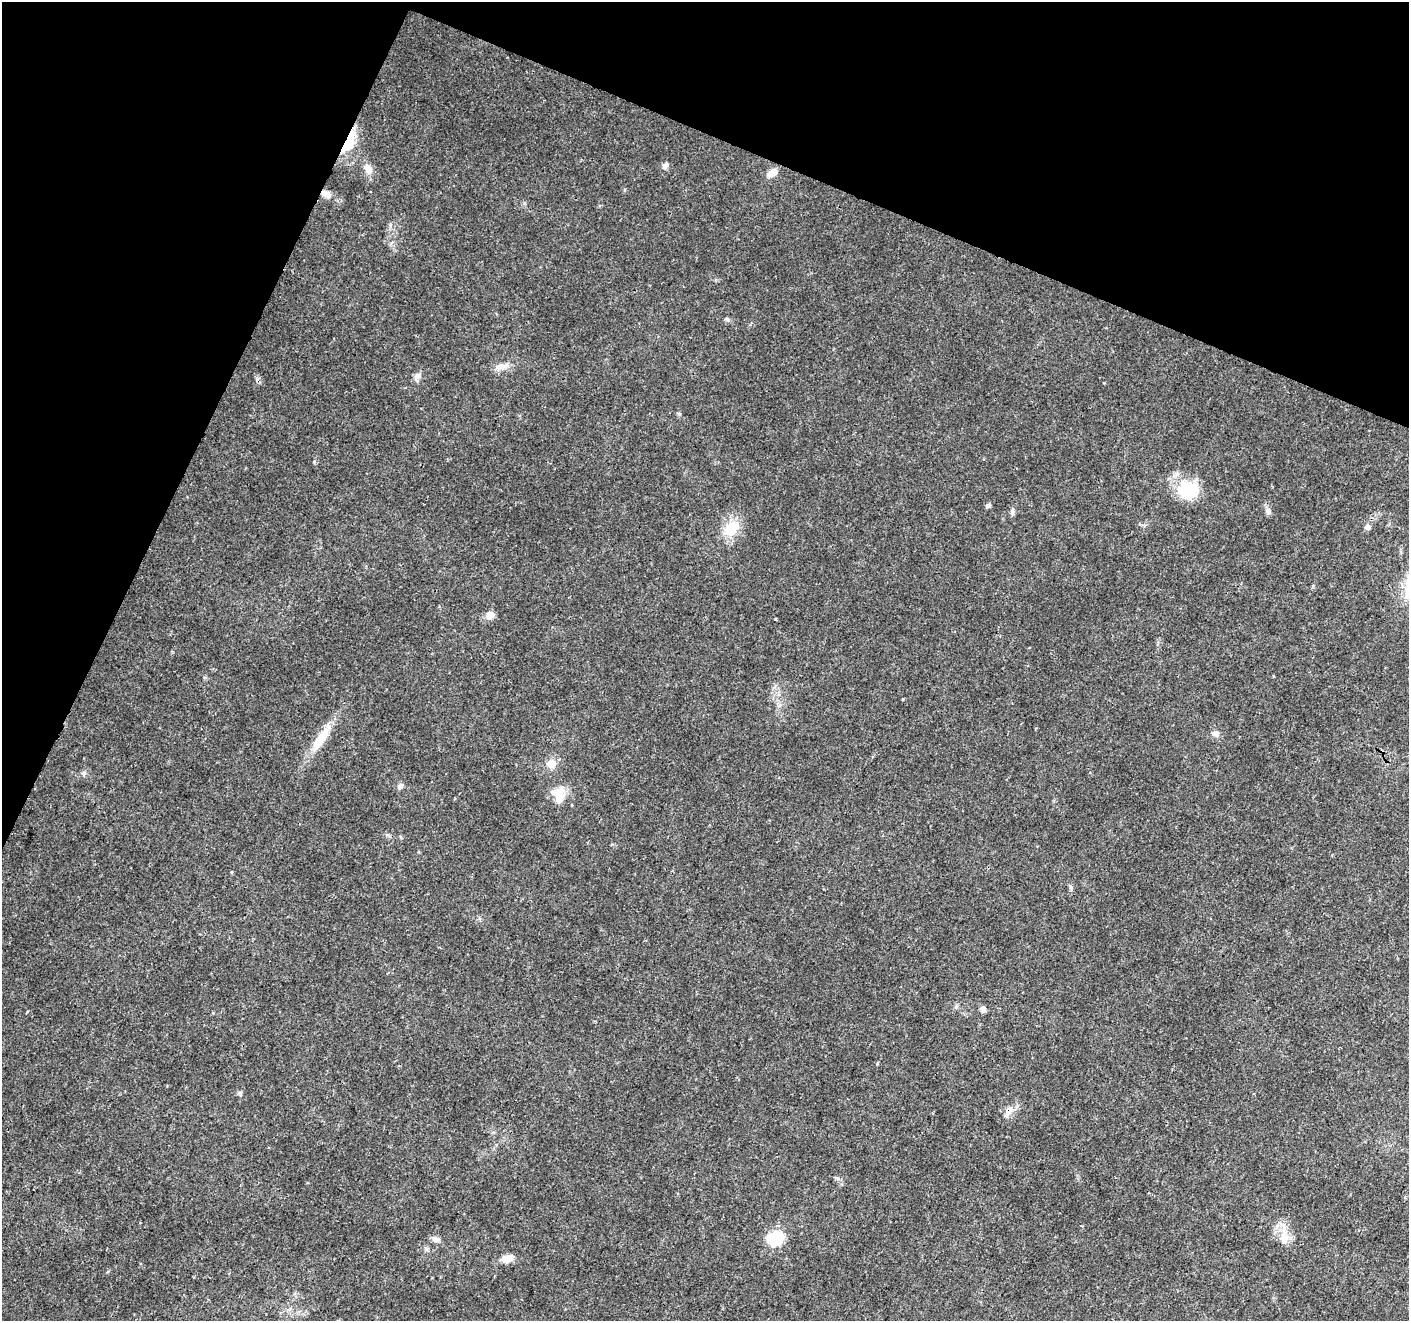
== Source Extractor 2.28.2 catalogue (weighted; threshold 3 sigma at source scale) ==
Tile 2 of 4 x 4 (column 2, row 1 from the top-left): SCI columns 1416-2822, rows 4230-5548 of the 5637 x 5756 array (HDU 1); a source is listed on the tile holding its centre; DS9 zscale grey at full resolution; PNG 1411 x 1323 px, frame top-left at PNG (2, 2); no overlay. Shown black and unused: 21% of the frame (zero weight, under 3 of 4 exposures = <1% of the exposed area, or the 3 px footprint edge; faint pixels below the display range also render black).
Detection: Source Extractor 2.28.2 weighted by HDU 2 'WHT'; one run over the whole footprint, this tile lists its part. Background 0.0285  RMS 0.0024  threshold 0.0107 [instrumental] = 3 sigma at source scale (4.5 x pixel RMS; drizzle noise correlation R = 1.50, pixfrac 1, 0.0396/0.0396 arcsec/px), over >= 5 px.
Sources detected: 30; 1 cosmic-ray / hot-pixel residue — not listed; the other 29 listed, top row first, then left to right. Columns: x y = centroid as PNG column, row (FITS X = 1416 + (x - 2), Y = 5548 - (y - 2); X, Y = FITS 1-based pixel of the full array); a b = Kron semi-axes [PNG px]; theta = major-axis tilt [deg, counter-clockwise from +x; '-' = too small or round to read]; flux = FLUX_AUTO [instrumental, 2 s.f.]
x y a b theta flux
349 142 33 11 64 6.5
665 166 8 7 - 0.87
368 169 14 10 -61 1.9
772 173 14 8 37 1.9
326 194 15 8 -24 1.8
727 319 7 5 -22 0.45
501 367 23 7 11 2.1
417 376 11 8 51 1.1
1188 490 28 23 -14 9.2
988 505 7 5 16 0.55
1268 511 10 6 -38 0.81
1012 512 10 5 86 0.68
1367 527 7 7 - 0.79
731 528 25 16 48 5.9
490 615 10 9 - 1.6
1215 734 11 7 -15 0.95
321 738 41 10 57 6.6
551 764 11 10 - 2.5
84 773 6 6 - 0.52
400 786 9 7 42 0.75
559 796 22 11 84 4.3
231 872 5 3 - 0.22
983 1009 8 7 - 0.91
240 1093 7 6 - 0.49
1009 1110 13 9 67 1.8
775 1238 10 8 24 16
1284 1238 18 11 -72 3.1
435 1239 11 7 -23 1
508 1258 14 8 14 2.5
Overlapping masked pixels (flux is a lower limit): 3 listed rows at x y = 349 142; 326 194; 1009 1110
Unlisted compact peaks at least as high as the median listed source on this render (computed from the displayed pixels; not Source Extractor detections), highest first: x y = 903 699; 679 414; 314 462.